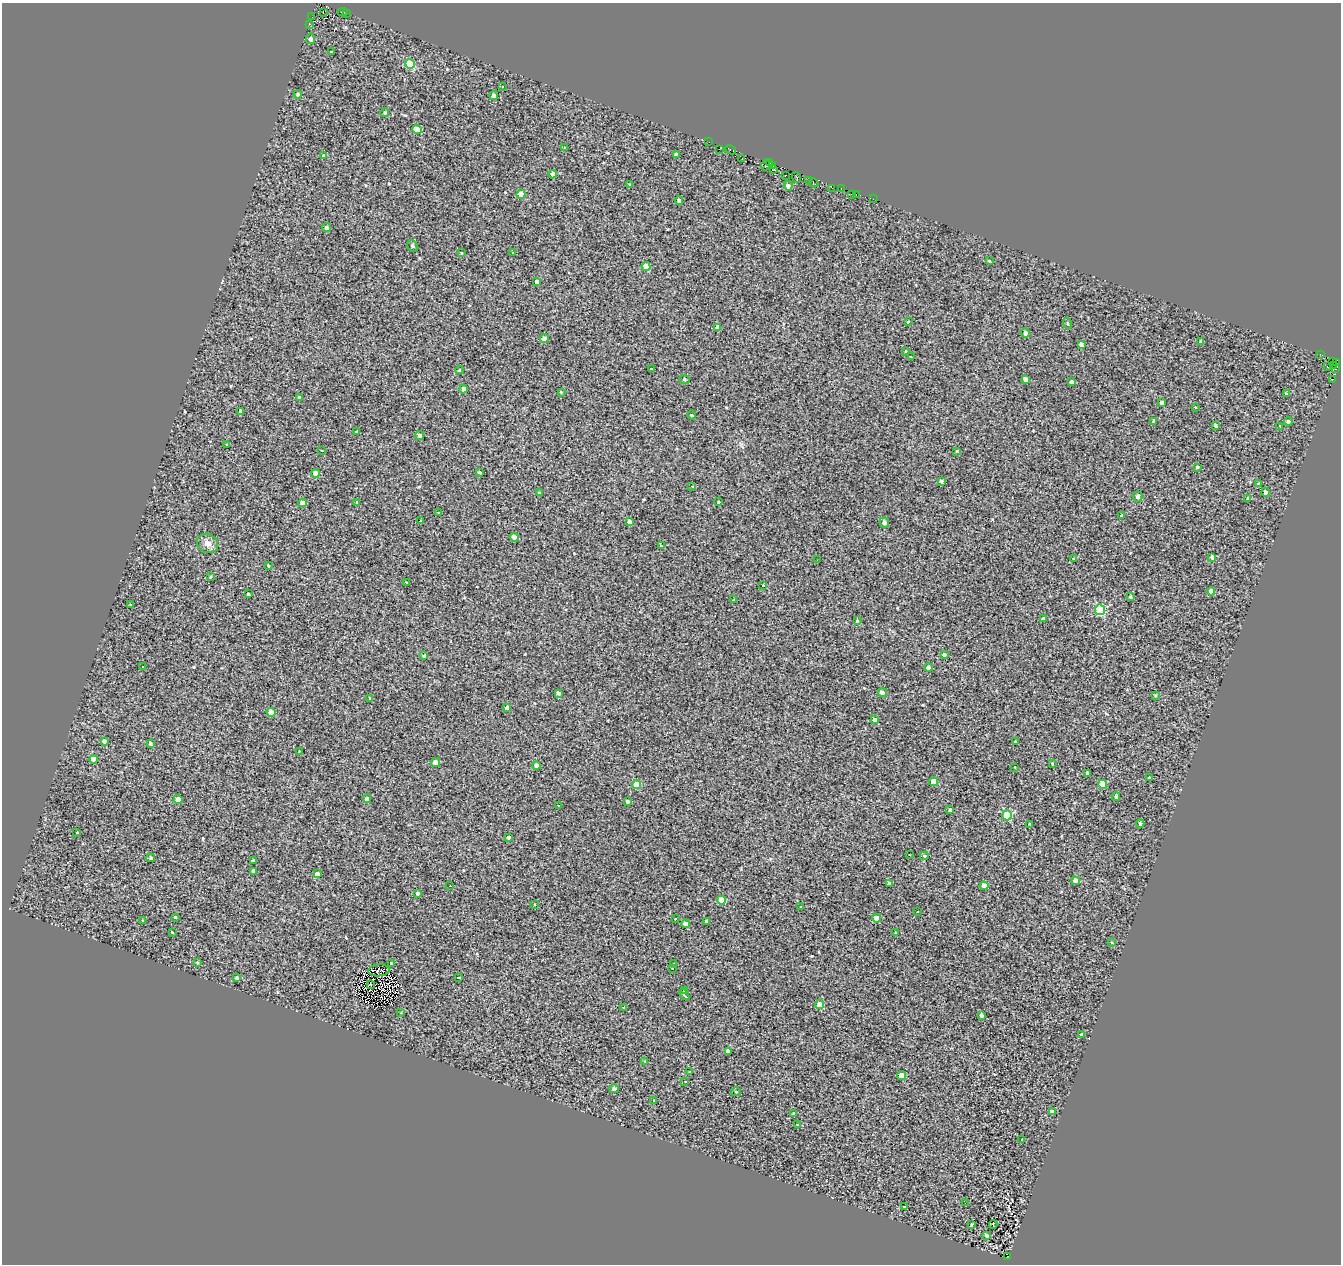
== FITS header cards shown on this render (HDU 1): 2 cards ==
NAXIS1  =                 1339
NAXIS2  =                 1262

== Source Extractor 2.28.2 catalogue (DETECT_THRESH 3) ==
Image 1339 x 1262 px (HDU 1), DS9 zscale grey, 1 PNG px = 1 image px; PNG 1343 x 1266 px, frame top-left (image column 1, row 1262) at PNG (2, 3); each listed source drawn as its Kron ellipse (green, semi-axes under 4 px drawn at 4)
Background 0.0911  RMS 1.4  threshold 4.07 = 3 sigma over >= 5 px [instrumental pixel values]
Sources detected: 215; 3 with non-positive FLUX_AUTO (blend fragments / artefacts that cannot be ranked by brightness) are neither listed nor drawn; the other 212 listed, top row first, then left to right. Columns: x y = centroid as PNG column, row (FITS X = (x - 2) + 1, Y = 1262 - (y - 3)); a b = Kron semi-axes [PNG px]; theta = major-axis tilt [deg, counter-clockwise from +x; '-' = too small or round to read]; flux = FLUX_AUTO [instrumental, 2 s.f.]
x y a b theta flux
343 12 5 2 - 190
323 13 3 2 - 330
347 14 2 2 - 57
312 17 3 2 - 47
309 24 3 3 - 2100
311 39 5 4 - 320
331 52 3 3 - 360
410 64 5 4 - 3000
503 86 3 2 - 96
298 94 4 4 - 160
494 96 4 4 - 280
385 113 4 4 - 140
417 130 5 4 - 1700
709 142 2 2 - 63
564 147 2 2 - 68
719 149 2 2 - 440
731 150 6 3 -28 580
676 155 4 4 - 230
323 156 3 3 - 740
742 158 3 2 - 200
770 163 2 2 - 51
766 165 5 3 - 200
773 165 3 2 - 220
774 169 3 3 - 140
553 174 4 4 - 450
785 175 3 3 - 510
797 177 5 3 - 250
808 180 2 2 - 330
814 183 5 2 - 180
629 184 3 3 - 97
788 186 5 4 - 290
832 188 3 2 - 44
841 189 3 2 - 260
521 194 4 4 - 1100
851 194 2 2 - 52
856 195 3 3 - 150
873 199 2 2 - 37
679 200 4 4 - 180
327 228 4 4 - 220
413 246 6 4 -55 150
461 253 3 2 - 55
513 253 3 2 - 120
989 261 3 3 - 520
646 266 4 4 - 1800
537 282 4 4 - 300
909 321 3 3 - 270
1068 323 5 3 - 110
717 327 4 3 - 260
1026 333 4 4 - 320
544 339 4 4 - 470
1201 342 3 3 - 230
1081 344 4 4 - 280
905 351 4 2 - 55
1321 354 4 3 - 94
911 357 3 3 - 310
1332 361 2 2 - 320
1336 362 3 2 - 760
1333 365 3 2 - 560
1327 367 3 3 - 400
651 369 3 3 - 200
1335 369 3 3 - 480
460 370 4 3 - 72
684 379 5 4 - 120
1025 379 4 4 - 240
1333 379 3 2 - 150
1071 382 4 3 - 280
463 389 4 3 - 270
561 392 3 3 - 63
1286 394 3 3 - 360
300 397 3 3 - 190
1162 403 4 3 - 380
1195 408 3 3 - 220
240 411 3 3 - 150
692 415 4 3 - 620
1154 421 3 3 - 210
1288 421 4 3 - 210
1216 426 4 3 - 190
1280 426 3 3 - 100
357 431 3 3 - 590
420 435 4 4 - 280
226 444 3 3 - 250
321 450 3 2 - 280
957 451 4 2 - 60
1197 467 3 3 - 110
479 472 4 3 - 110
315 473 4 4 - 790
941 481 4 3 - 180
1258 483 3 3 - 460
692 486 3 3 - 150
1266 492 4 4 - 370
539 493 4 3 - 680
1138 496 5 5 - 300
1248 498 4 3 - 71
357 502 3 3 - 170
719 502 3 3 - 91
302 503 4 4 - 700
438 513 3 2 - 110
1122 516 3 3 - 1400
420 521 3 3 - 230
629 521 4 4 - 320
884 523 5 4 - 280
514 537 4 4 - 1000
208 543 11 9 -26 550
661 546 3 3 - 1100
1212 557 4 3 - 240
1073 558 3 3 - 91
817 560 2 2 - 64
268 566 3 3 - 610
211 577 4 3 - 90
407 583 4 3 - 480
763 585 3 3 - 190
1211 591 4 4 - 690
248 594 3 3 - 90
1130 597 3 3 - 100
734 600 3 3 - 66
130 605 3 3 - 210
1100 610 5 5 - 5100
1043 619 4 4 - 230
857 621 2 2 - 68
944 655 4 4 - 220
424 656 4 3 - 120
143 667 2 2 - 62
928 668 4 4 - 320
558 693 4 3 - 220
882 693 5 4 - 280
1156 696 4 3 - 88
370 698 3 3 - 180
507 708 4 3 - 10000
271 712 5 4 - 1000
875 720 4 4 - 290
104 741 4 4 - 250
1015 741 3 2 - 83
150 743 4 3 - 200
299 751 3 3 - 200
93 759 4 4 - 1200
435 762 4 4 - 950
1052 764 3 3 - 67
536 766 4 4 - 400
1014 767 3 2 - 84
1087 773 4 3 - 240
1149 778 3 3 - 110
934 782 4 4 - 1300
636 784 4 4 - 1700
1103 784 4 4 - 1500
1116 797 4 3 - 140
178 799 4 4 - 1100
367 799 4 4 - 190
628 801 3 3 - 200
558 806 3 2 - 180
950 810 3 3 - 180
1007 815 5 5 - 4000
1030 824 3 3 - 90
1140 824 4 4 - 220
77 832 3 2 - 88
508 838 3 3 - 150
909 855 3 2 - 230
924 856 4 3 - 110
151 858 4 4 - 140
253 860 4 3 - 1600
254 871 4 3 - 270
317 874 4 3 - 330
1075 881 4 4 - 600
889 883 4 3 - 220
450 886 3 2 - 120
984 886 4 4 - 690
418 893 4 3 - 200
721 900 4 4 - 1500
535 904 3 2 - 66
801 907 3 2 - 58
918 911 2 2 - 66
175 917 3 3 - 630
877 918 4 4 - 770
675 919 3 3 - 120
142 920 3 3 - 170
707 921 3 3 - 140
685 924 4 4 - 390
172 932 3 3 - 130
895 933 2 2 - 67
1111 942 3 3 - 220
197 962 4 3 - 95
391 963 3 3 - 300
674 963 3 3 - 580
672 968 3 3 - 66
379 970 10 6 4 190
237 978 3 3 - 190
458 978 3 3 - 160
370 984 3 2 - 64
684 990 3 3 - 230
684 995 6 3 -51 630
820 1005 4 4 - 1000
624 1007 3 3 - 470
401 1013 3 3 - 120
981 1015 4 3 - 220
1082 1035 4 4 - 370
728 1051 4 3 - 280
644 1061 3 3 - 110
689 1072 3 3 - 330
902 1076 4 4 - 990
685 1081 3 2 - 120
614 1089 4 4 - 250
736 1092 5 3 - 300
654 1100 3 2 - 72
1052 1112 4 4 - 630
794 1114 4 4 - 250
798 1125 3 3 - 560
1022 1139 3 3 - 180
965 1203 3 2 - 81
904 1207 3 3 - 220
971 1224 3 2 - 80
993 1225 4 2 - 130
987 1236 4 3 - 190
1008 1256 3 2 - 490
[3 non-positive-flux detections neither listed nor drawn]